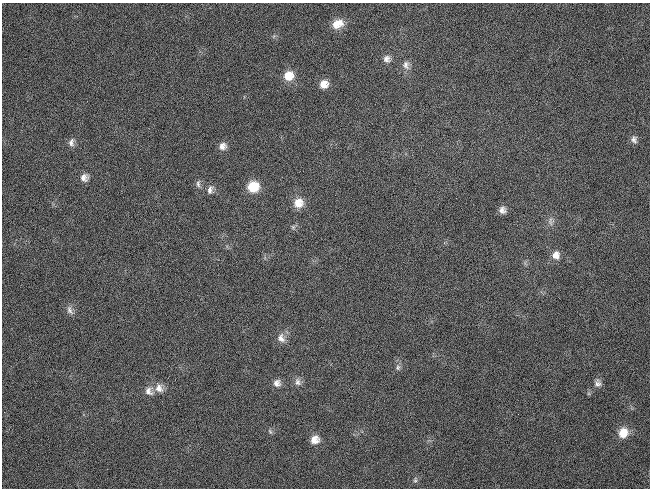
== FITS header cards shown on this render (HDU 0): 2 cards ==
NAXIS1  =                  648 / length of data axis 1
NAXIS2  =                  486 / length of data axis 2

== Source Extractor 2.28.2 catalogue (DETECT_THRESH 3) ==
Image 648 x 486 px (HDU 0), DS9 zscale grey, 1 PNG px = 1 image px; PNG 652 x 490 px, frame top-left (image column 1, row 486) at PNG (2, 3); no overlay
Background 142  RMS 27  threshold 80.7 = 3 sigma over >= 5 px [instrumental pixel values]
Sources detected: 28; all 28 listed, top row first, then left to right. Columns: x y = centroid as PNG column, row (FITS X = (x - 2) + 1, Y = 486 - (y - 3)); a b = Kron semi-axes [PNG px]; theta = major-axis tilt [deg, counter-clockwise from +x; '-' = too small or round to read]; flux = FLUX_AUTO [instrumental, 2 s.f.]
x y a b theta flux
338 24 14 10 23 23000
387 59 10 9 - 9300
406 65 13 9 -78 11000
289 76 12 11 - 25000
324 84 9 9 - 17000
634 139 10 7 -78 6600
71 142 11 7 78 7900
222 146 10 9 - 11000
84 177 9 9 - 11000
198 184 11 6 -89 5600
253 187 11 10 - 46000
210 190 12 7 72 8200
298 203 12 12 - 23000
502 210 8 8 - 9100
550 221 12 6 -88 7200
556 255 11 10 - 15000
70 310 13 7 -66 8400
281 338 13 10 -68 13000
398 367 8 6 76 5100
298 382 11 8 -83 9000
277 383 10 9 - 11000
597 383 10 8 -85 8000
159 388 12 10 -72 15000
149 391 13 11 -46 12000
270 431 8 4 -63 3200
623 433 11 10 - 29000
315 440 10 9 - 17000
415 480 7 5 79 3700